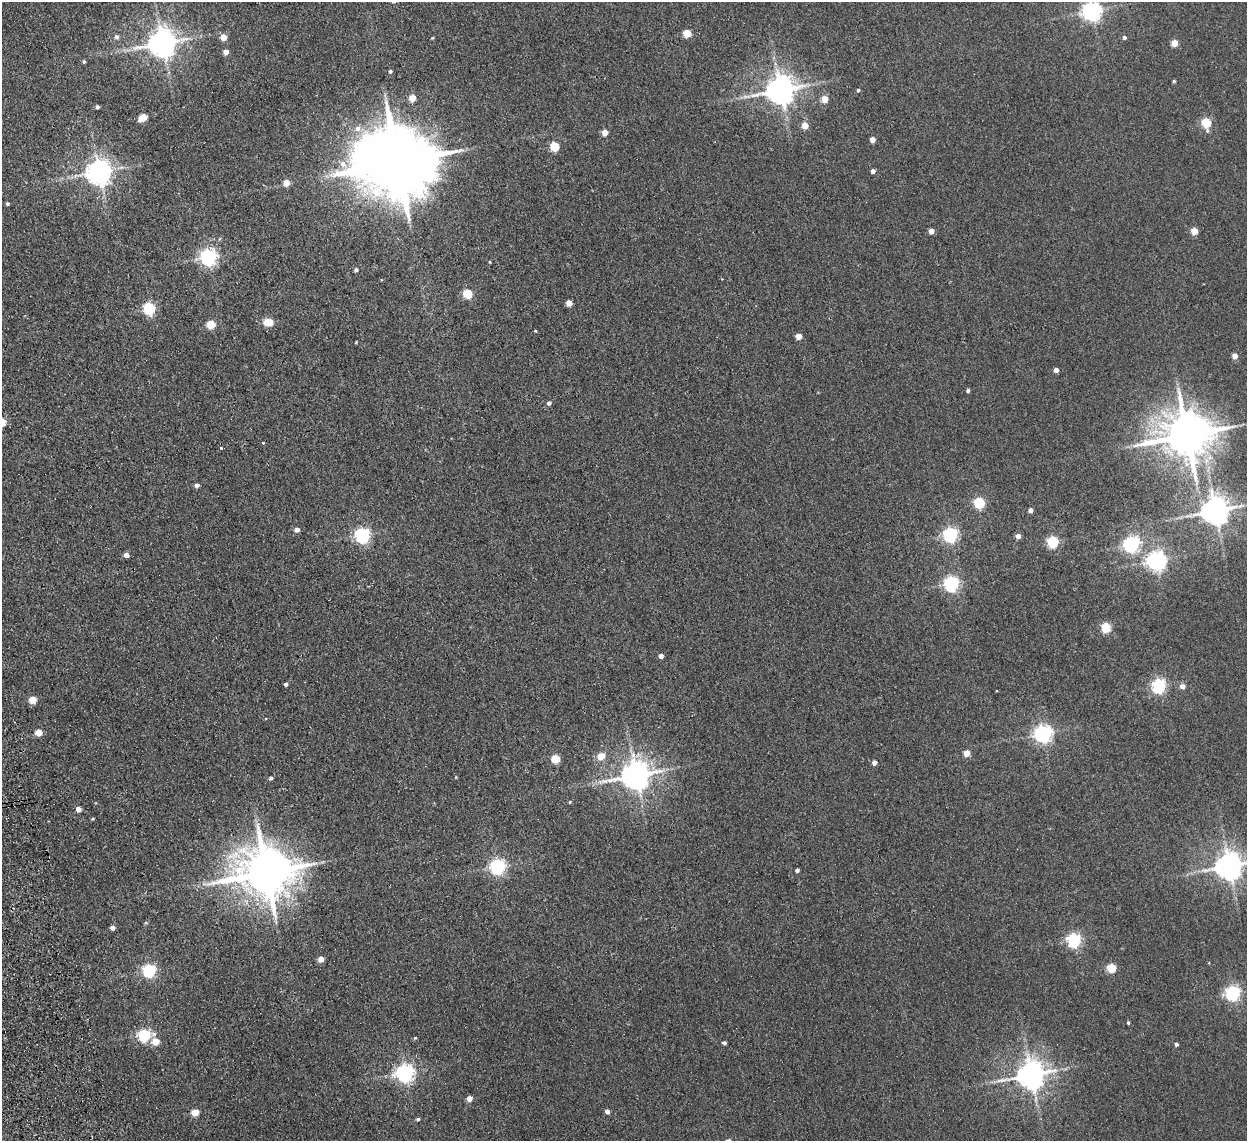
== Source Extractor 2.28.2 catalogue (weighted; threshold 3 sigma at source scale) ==
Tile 7 of 4 x 4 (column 3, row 2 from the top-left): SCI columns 2542-3786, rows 2434-3572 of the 5083 x 4981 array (HDU 1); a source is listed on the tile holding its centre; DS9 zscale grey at full resolution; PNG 1249 x 1143 px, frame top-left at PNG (2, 2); no overlay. Shown black and unused: <1% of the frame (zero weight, under 2 of 3 exposures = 3% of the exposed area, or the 3 px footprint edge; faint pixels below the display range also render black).
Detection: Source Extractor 2.28.2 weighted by HDU 2 'WHT'; one run over the whole footprint, this tile lists its part. Background 0.0671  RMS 0.0097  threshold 0.0438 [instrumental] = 3 sigma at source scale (4.5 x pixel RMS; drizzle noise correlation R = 1.50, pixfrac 1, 0.05/0.05 arcsec/px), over >= 5 px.
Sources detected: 101; all 101 listed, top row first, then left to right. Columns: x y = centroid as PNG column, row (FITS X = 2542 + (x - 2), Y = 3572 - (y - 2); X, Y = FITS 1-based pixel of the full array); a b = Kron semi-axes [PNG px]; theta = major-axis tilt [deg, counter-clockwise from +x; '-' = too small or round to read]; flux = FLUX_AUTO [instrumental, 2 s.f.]
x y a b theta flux
1092 11 7 7 - 470
687 33 5 5 - 28
116 37 6 6 - 2.9
224 37 5 5 - 12
1124 37 5 4 - 2.4
432 38 4 4 - 0.85
162 43 9 8 - 1300
1175 43 5 4 - 20
226 52 5 4 - 7
84 61 4 3 - 1.5
390 71 5 4 - 1.3
1174 81 4 4 - 1.2
780 90 9 8 - 1500
858 90 4 4 - 1.2
412 98 5 5 - 15
825 99 5 4 - 18
97 107 4 3 - 2.5
143 117 6 5 - 23
1206 122 6 5 - 54
805 125 5 5 - 13
358 128 9 8 - 6
605 132 5 4 - 12
872 139 4 4 - 8.3
554 146 5 5 - 46
397 162 22 17 2 13000
873 171 4 4 - 4.3
99 172 8 7 - 1000
286 183 5 4 - 12
7 204 4 4 - 1.6
931 231 4 4 - 7.6
1194 231 5 4 - 20
208 257 6 6 - 330
489 262 4 3 - 0.79
356 270 4 4 - 2.2
467 293 5 5 - 41
569 303 5 4 - 11
149 308 6 5 - 120
268 322 8 5 -2 29
211 324 5 5 - 36
535 331 4 3 - 0.84
798 336 4 4 - 12
356 342 3 3 - 0.83
1235 356 4 4 - 10
1056 370 4 4 - 6.2
968 391 4 3 - 1.9
549 403 5 4 - 2.8
1187 435 14 12 9 4500
263 442 3 3 - 2.4
221 448 3 3 - 2.8
197 485 4 4 - 3.4
979 503 5 5 - 89
1031 510 4 4 - 4.1
1215 510 8 8 - 1300
297 530 5 4 - 5.3
951 534 6 6 - 230
363 535 6 6 - 250
1018 536 4 4 - 6.5
1053 542 5 5 - 100
1131 544 6 6 - 290
126 555 5 4 - 5.4
1156 560 7 6 - 490
951 584 6 6 - 220
1106 627 5 5 - 54
661 656 4 4 - 4.9
286 684 4 3 - 2.2
1159 685 6 6 - 210
1182 686 5 5 - 6.1
33 700 5 5 - 21
39 732 5 5 - 15
1043 733 6 6 - 400
966 753 4 4 - 13
601 756 8 6 36 13
555 759 5 5 - 37
874 762 4 4 - 5.6
636 775 9 8 - 1500
271 778 4 4 - 2.1
570 802 4 3 - 0.81
78 809 4 4 - 8.4
93 818 5 3 - 0.85
498 866 6 6 - 270
1229 866 8 8 - 1200
797 870 4 4 - 2.2
266 872 15 13 4 5300
113 928 4 4 - 4.6
1074 940 6 6 - 200
321 959 5 4 - 9.4
1111 968 5 5 - 41
149 970 6 5 - 170
1233 993 6 6 - 250
1128 1022 4 3 - 1.4
144 1035 6 6 - 140
415 1038 5 3 - 0.84
156 1042 5 5 - 19
724 1043 4 3 - 2.2
1176 1044 4 4 - 2.5
405 1073 7 6 - 410
1031 1075 9 8 - 1400
469 1099 5 4 - 8.7
607 1111 4 4 - 4.6
195 1112 5 5 - 20
418 1119 4 3 - 2
Isophote crosses this tile's border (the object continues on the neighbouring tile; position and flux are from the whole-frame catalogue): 2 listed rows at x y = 1092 11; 1229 866